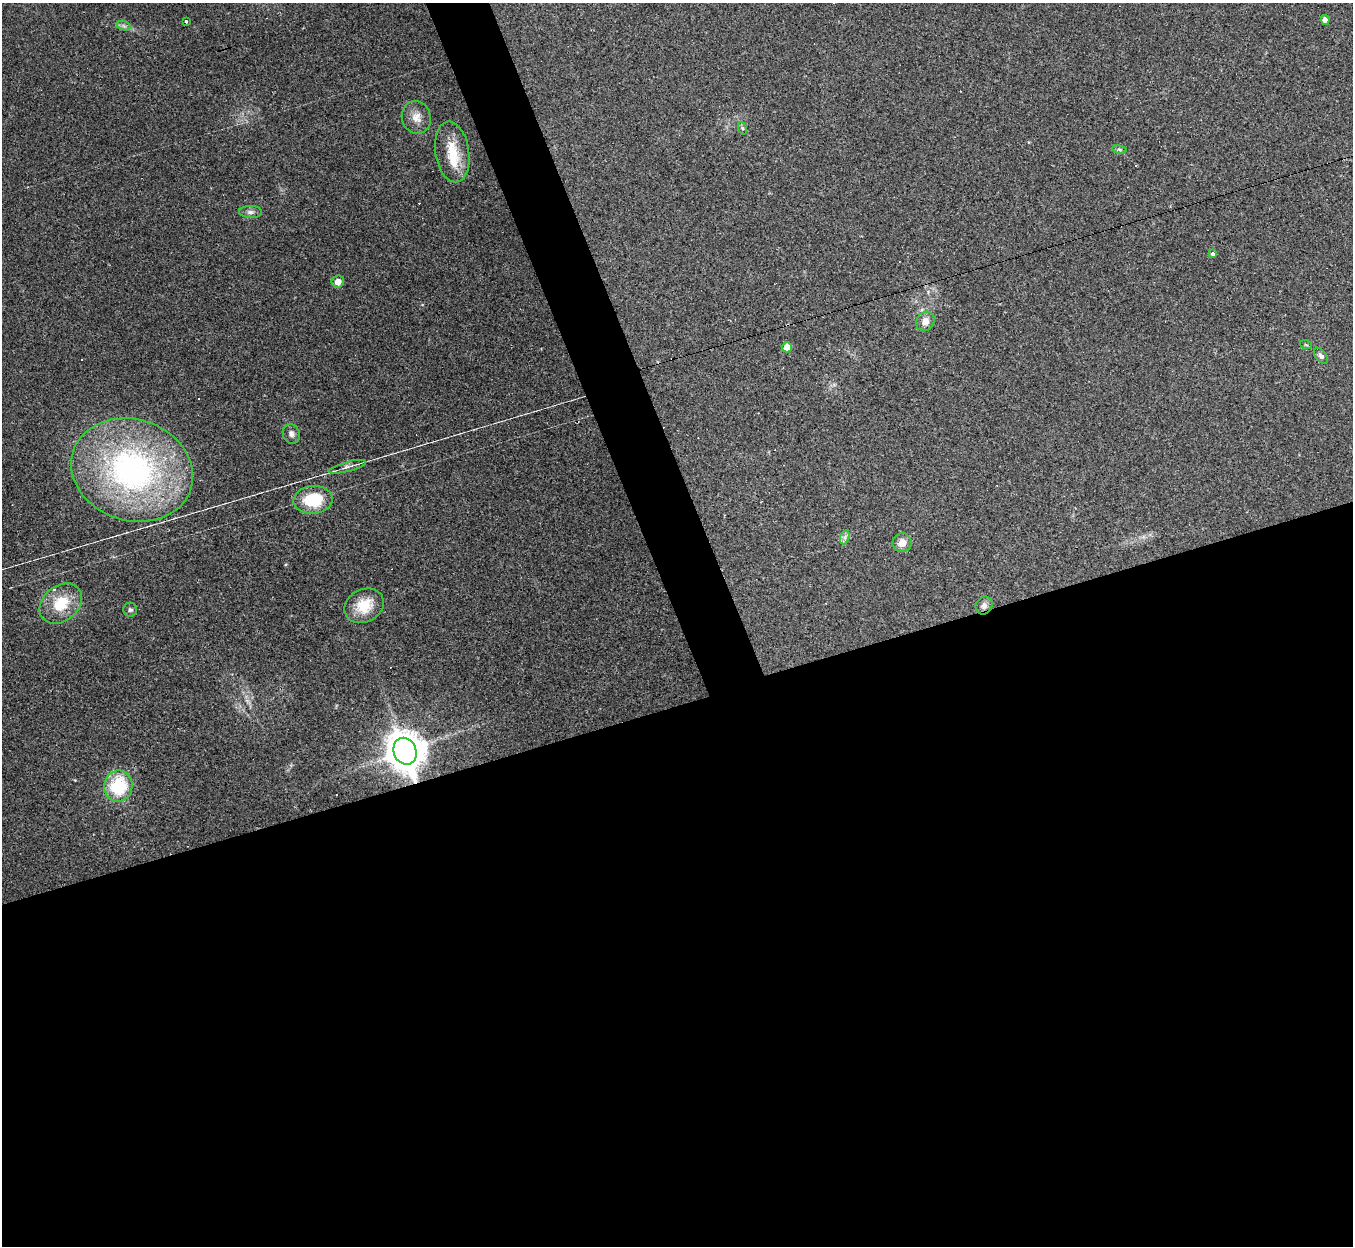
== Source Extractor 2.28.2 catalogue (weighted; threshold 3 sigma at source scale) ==
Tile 15 of 4 x 4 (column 3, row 4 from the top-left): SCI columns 2705-4055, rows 271-1514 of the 5407 x 5390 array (HDU 1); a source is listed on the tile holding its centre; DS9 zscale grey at full resolution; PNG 1355 x 1248 px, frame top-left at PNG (2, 3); each listed source drawn as its Kron ellipse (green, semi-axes under 4 px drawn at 4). Shown black and unused: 46% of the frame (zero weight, under 2 of 3 exposures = <1% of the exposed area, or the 3 px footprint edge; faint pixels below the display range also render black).
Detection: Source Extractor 2.28.2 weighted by HDU 2 'WHT'; one run over the whole footprint, this tile lists its part. Background 0.0571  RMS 0.0059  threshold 0.0264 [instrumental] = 3 sigma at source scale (4.5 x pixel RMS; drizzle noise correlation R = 1.50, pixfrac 1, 0.05/0.05 arcsec/px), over >= 5 px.
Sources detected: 35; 7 cosmic-ray / hot-pixel residue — neither listed nor drawn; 2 inside a brighter listed object's ellipse — not listed separately; the other 26 listed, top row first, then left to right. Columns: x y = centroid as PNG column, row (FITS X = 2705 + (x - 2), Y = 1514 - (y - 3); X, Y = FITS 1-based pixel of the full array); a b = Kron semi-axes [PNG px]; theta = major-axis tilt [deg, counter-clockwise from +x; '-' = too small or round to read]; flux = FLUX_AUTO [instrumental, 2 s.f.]
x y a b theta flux
1325 20 5 4 - 2.4
186 21 3 3 - 7.7
124 26 7 4 -18 1.3
416 117 16 14 -73 6.5
742 128 6 4 -71 0.82
1119 150 7 4 -9 0.9
452 152 30 17 -81 16
251 212 11 6 -1 2.1
1213 254 4 3 - 2.7
338 282 6 6 - 5
925 321 10 8 51 4.1
1306 345 6 3 -19 0.66
787 347 5 5 - 5.2
1321 356 9 5 -53 1.7
291 434 10 8 -66 2.6
347 467 19 5 15 2.6
132 470 62 50 -18 190
313 500 19 14 5 24
845 537 7 4 72 1.7
902 543 10 9 - 5.3
61 604 23 17 40 18
984 605 9 8 - 2.6
364 606 20 16 28 15
130 610 7 7 - 1.4
405 751 13 11 -68 1400
118 786 16 14 80 31
Overlapping masked pixels (flux is a lower limit): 1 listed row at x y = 405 751